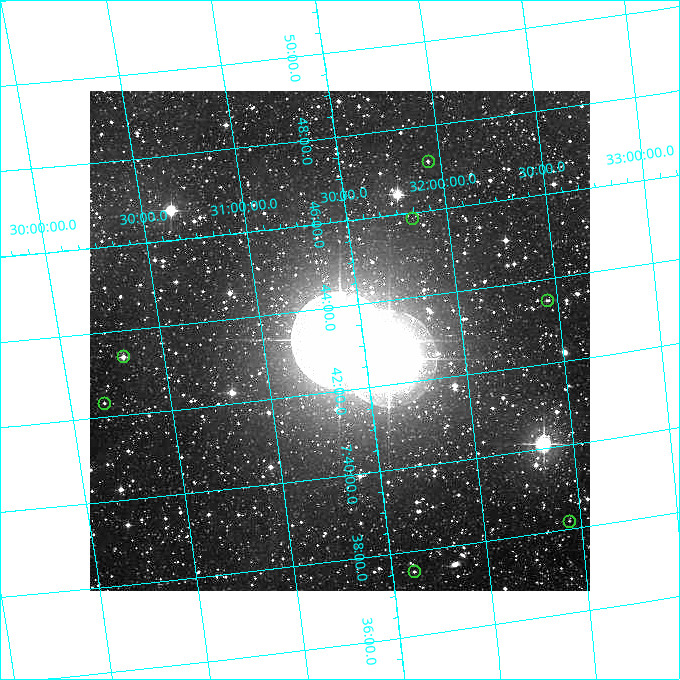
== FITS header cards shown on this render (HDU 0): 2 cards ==
NAXIS1  =                  500
NAXIS2  =                  500

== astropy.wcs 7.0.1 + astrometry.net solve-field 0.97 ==
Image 500 x 500 px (HDU 0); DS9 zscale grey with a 90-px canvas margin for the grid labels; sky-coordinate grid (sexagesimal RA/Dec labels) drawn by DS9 from the SOLVED WCS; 7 Tycho-2 reference stars matched to detected sources circled (green)
Header WCS: none
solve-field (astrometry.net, Tycho-2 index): SOLVED blind (the file carries no WCS)
Solved WCS: RA---TAN-SIP/DEC--TAN-SIP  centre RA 07:43:11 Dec +31:23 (115.80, +31.38 deg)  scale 18.1 arcsec/px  FOV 150.9' x 152.3'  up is +82 deg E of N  parity normal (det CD < 0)
(file carries no celestial WCS; the grid is the blind solution)
Tycho-2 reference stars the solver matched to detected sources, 7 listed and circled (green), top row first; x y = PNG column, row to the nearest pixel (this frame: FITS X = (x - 90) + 1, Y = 500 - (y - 91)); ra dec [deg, ICRS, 3 dp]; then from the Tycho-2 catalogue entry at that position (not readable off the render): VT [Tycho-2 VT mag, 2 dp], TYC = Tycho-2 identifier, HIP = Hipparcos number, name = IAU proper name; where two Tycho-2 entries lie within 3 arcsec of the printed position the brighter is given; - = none
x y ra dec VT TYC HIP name
428 161 116.792 +31.938 8.68 2458-2124-1 37991 -
412 218 116.464 +31.824 9.17 2454-643-1 - -
547 300 115.874 +32.447 7.89 2458-420-1 - -
123 356 115.846 +30.296 8.85 2454-93-1 - -
104 403 115.581 +30.168 6.84 2454-1577-1 37545 -
569 521 114.547 +32.438 7.64 2457-310-1 - -
414 571 114.380 +31.614 7.74 2453-778-1 37108 -